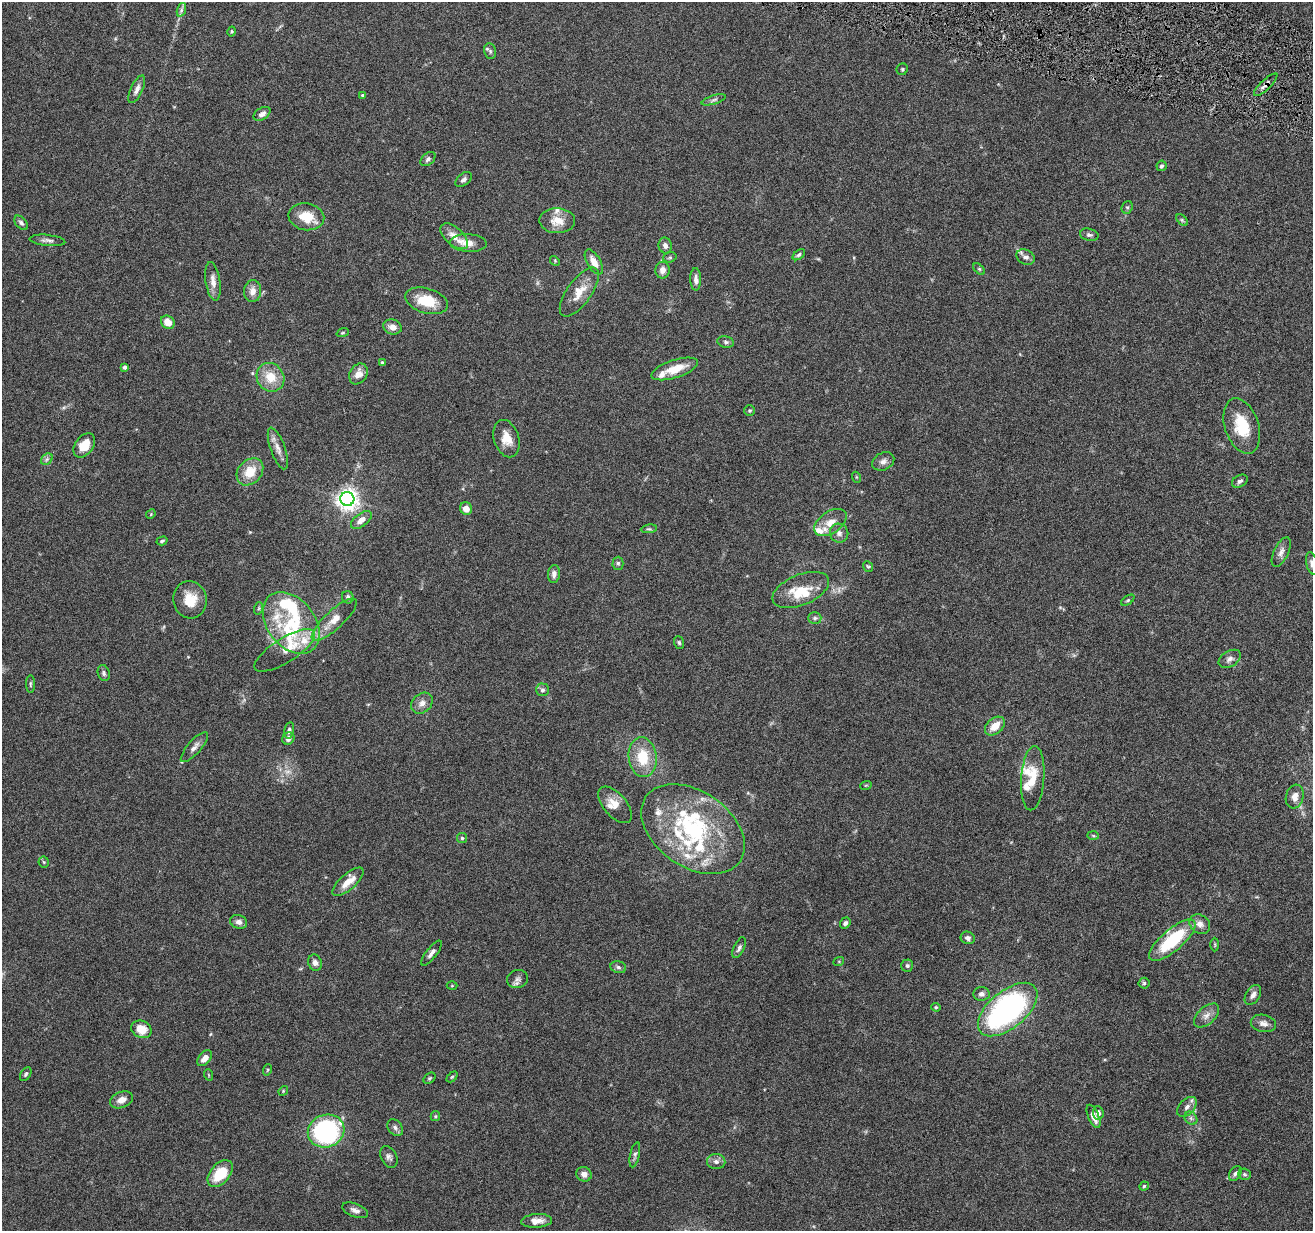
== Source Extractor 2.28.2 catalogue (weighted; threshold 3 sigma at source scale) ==
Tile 10 of 4 x 4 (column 2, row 3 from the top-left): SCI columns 1314-2624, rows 1484-2712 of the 5245 x 5297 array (HDU 1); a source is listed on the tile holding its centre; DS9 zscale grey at full resolution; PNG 1315 x 1233 px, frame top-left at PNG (2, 2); each listed source drawn as its Kron ellipse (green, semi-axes under 4 px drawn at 4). Shown black and unused: <1% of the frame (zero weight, under 4 of 8 exposures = <1% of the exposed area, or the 3 px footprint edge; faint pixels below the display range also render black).
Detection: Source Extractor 2.28.2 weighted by HDU 2 'WHT'; one run over the whole footprint, this tile lists its part. Background 0.0769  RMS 0.0044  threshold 0.0181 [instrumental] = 3 sigma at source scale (4.09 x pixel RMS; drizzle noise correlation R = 1.36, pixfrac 0.8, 0.05/0.05 arcsec/px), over >= 5 px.
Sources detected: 165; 2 too faint to see at this stretch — neither listed nor drawn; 21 inside a brighter listed object's ellipse — not listed separately; the other 142 listed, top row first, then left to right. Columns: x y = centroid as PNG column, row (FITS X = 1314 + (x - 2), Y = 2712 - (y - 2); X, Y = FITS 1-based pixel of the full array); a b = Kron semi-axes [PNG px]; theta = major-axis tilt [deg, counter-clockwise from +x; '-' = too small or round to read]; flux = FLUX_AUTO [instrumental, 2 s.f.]
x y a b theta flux
181 10 7 4 72 0.88
232 31 5 4 - 0.52
490 51 8 6 -76 0.99
902 69 6 5 - 0.63
1266 85 15 5 43 1.8
137 89 15 6 65 2
362 95 3 3 - 0.49
714 100 13 4 17 1.1
262 114 9 6 31 1.7
428 159 9 5 41 1.1
1161 166 5 5 - 0.79
464 179 9 6 41 1.2
1127 207 6 5 - 0.7
306 217 18 13 -9 8.8
1182 220 7 4 -45 0.68
557 221 18 12 -2 6.2
21 223 8 5 -47 1.1
1089 235 9 6 -13 1.1
454 236 16 9 -42 4
47 240 18 5 -6 1.7
468 243 18 9 -3 3.7
665 245 8 6 -77 1.8
799 255 7 4 38 0.89
670 257 7 5 16 0.58
1026 257 9 7 -26 1.9
555 261 5 4 - 0.46
594 262 14 7 -60 3.9
979 269 7 4 -44 0.61
662 270 8 7 - 2.4
696 279 11 5 -89 1.8
213 281 19 7 -82 3.4
253 291 11 8 87 3
579 292 29 12 55 7.2
427 301 22 12 -16 12
168 322 7 6 - 4.4
392 327 9 7 -20 2.8
343 333 6 4 19 0.46
726 342 8 5 -11 0.95
382 363 4 3 - 0.7
125 367 4 3 - 1.1
675 369 24 9 18 8
358 374 11 8 59 3.3
270 377 15 13 -51 7.9
750 411 5 5 - 0.64
1242 426 28 17 -72 13
507 439 19 12 -74 5.4
84 445 13 9 54 6.4
278 448 22 7 -70 3.3
47 459 6 5 - 0.91
883 461 11 8 26 2
250 472 15 11 47 8.2
856 477 5 3 - 0.36
1240 481 8 5 32 1.1
347 499 7 7 - 280
466 508 6 6 - 3.2
151 514 5 4 - 0.46
361 520 12 6 37 3.4
830 522 18 11 34 4.9
649 529 8 4 7 0.62
839 533 9 9 - 1.9
162 541 6 3 16 0.62
1281 552 16 7 64 2.1
618 563 6 5 - 0.84
1312 564 11 5 -76 1.4
868 566 6 4 -49 0.52
554 574 9 6 84 1.7
801 590 30 15 22 11
348 597 6 5 - 1.1
190 600 19 16 -83 8.2
1128 600 7 4 35 0.6
259 608 6 4 71 0.57
815 618 6 5 - 0.86
334 620 29 9 43 6.5
291 623 34 23 -52 24
679 643 6 5 - 0.7
285 650 35 12 32 6.7
1230 659 12 7 31 1.9
104 673 8 6 -74 0.93
30 684 9 3 -90 0.62
543 690 6 6 - 1
422 703 12 9 41 2.6
995 726 11 7 41 5.1
289 730 8 5 79 1.1
288 739 6 5 - 2.2
194 747 19 6 48 2.3
643 757 20 14 -83 12
1033 778 32 11 86 8.8
866 785 6 3 18 0.38
1295 797 12 9 75 3.1
615 805 22 11 -49 4.8
693 829 57 37 -34 55
1093 836 6 4 -2 0.44
462 838 5 5 - 0.61
44 862 5 5 - 0.48
348 882 19 8 42 5.4
239 922 9 6 -21 1.9
845 923 5 5 - 1.1
1200 924 11 9 -37 2.5
968 938 7 6 - 1.3
1172 940 29 10 41 24
1215 944 7 3 -90 0.49
739 948 11 5 66 1.2
431 953 15 5 52 1.7
839 961 5 3 - 0.39
315 963 8 7 - 1.8
907 966 6 6 - 0.89
618 967 8 6 -16 1
517 979 11 9 19 1.7
1144 983 5 5 - 0.67
452 986 5 3 - 0.36
981 994 8 7 - 1.5
1253 995 11 7 58 1.7
936 1007 5 4 - 0.52
1008 1010 35 18 40 100
1206 1015 15 8 42 2.7
1263 1023 13 8 -11 2.1
141 1029 10 8 -23 6.1
205 1058 9 5 49 2.6
267 1070 6 3 71 0.43
26 1074 7 5 58 0.76
209 1075 6 3 -70 0.39
452 1077 6 4 44 0.5
429 1078 7 4 40 0.62
283 1091 5 4 - 0.43
122 1100 12 8 22 3
1187 1107 12 7 45 2.1
1098 1113 6 5 - 1.6
435 1116 5 4 - 0.46
1094 1116 12 5 -67 2.8
1191 1118 7 6 - 1.1
395 1128 9 7 -52 1.3
326 1131 18 16 21 57
635 1155 13 4 78 1.1
389 1157 11 7 -63 1.6
716 1162 9 7 -4 1.6
1235 1173 8 5 57 1
220 1174 16 9 48 13
584 1174 8 7 - 2.6
1245 1174 6 5 - 0.66
1144 1186 5 4 - 0.55
355 1210 13 6 -21 2
537 1221 15 7 4 3.4
Overlapping masked pixels (flux is a lower limit): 1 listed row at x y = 1266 85
Isophote crosses this tile's border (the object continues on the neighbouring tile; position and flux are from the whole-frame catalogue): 1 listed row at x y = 1312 564